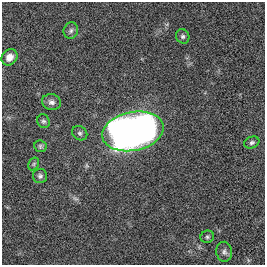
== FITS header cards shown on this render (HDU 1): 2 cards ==
NAXIS1  =                  263
NAXIS2  =                  263

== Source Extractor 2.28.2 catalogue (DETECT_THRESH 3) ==
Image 263 x 263 px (HDU 1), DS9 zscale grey, 1 PNG px = 1 image px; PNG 267 x 267 px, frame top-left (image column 1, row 263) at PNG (2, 2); each listed source drawn as its Kron ellipse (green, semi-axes under 4 px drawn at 4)
Background -0.00133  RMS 0.033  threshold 0.0984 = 3 sigma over >= 5 px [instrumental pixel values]
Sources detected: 13; all 13 listed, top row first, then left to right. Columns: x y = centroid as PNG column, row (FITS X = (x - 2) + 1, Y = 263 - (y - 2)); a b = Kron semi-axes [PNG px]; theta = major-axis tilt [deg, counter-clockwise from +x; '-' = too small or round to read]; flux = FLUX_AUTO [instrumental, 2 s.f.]
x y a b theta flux
71 31 8 7 - 7
183 36 7 6 - 5.2
9 57 9 7 49 16
51 102 9 8 - 9.6
43 121 7 6 - 4.9
133 131 31 19 11 1700
80 133 8 6 -35 5.5
252 143 8 5 22 5.2
40 146 6 5 - 3.9
34 164 7 5 60 3.9
40 176 7 7 - 6.3
207 237 7 6 - 4.6
224 252 10 8 -82 7.7